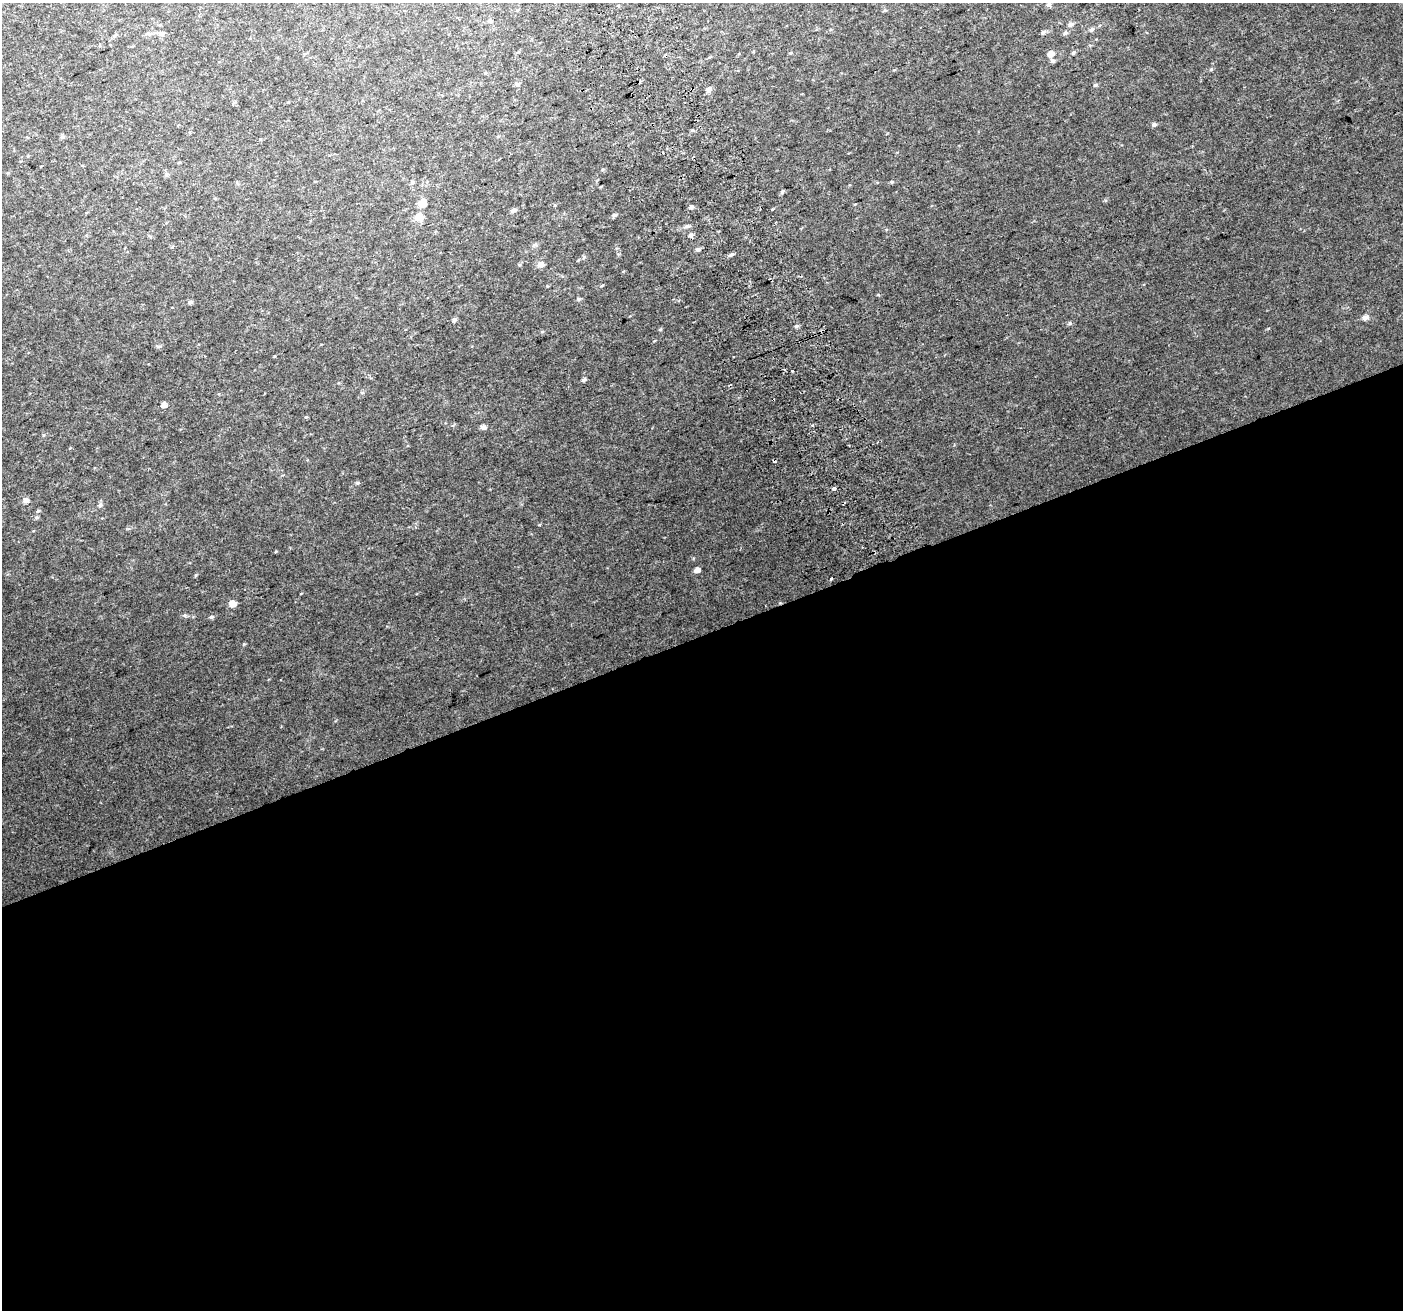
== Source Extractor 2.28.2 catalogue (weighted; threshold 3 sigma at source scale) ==
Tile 15 of 4 x 4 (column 3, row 4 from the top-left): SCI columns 2847-4247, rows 159-1466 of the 5688 x 5494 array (HDU 1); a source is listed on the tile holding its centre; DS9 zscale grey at full resolution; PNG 1405 x 1312 px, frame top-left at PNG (2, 3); no overlay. Shown black and unused: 52% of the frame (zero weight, under 2 of 3 exposures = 2% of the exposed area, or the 3 px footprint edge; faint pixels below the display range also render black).
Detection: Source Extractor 2.28.2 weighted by HDU 2 'WHT'; one run over the whole footprint, this tile lists its part. Background 0.0503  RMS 0.012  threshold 0.0519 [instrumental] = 3 sigma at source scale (4.5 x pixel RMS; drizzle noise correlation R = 1.50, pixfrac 1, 0.0396/0.0396 arcsec/px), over >= 5 px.
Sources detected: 63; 2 cosmic-ray / hot-pixel residue — not listed; the other 61 listed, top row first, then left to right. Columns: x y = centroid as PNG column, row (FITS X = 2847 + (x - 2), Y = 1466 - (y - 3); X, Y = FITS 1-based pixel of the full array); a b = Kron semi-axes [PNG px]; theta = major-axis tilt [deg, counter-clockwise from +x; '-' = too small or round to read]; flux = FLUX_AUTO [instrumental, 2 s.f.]
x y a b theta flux
1049 4 6 5 - 2.8
885 10 6 3 19 1.2
490 21 6 5 - 2.3
1070 24 6 5 - 3.2
1092 29 7 5 43 2.7
1043 32 6 5 - 2.4
161 33 8 6 -5 3.9
1065 33 6 5 - 2.4
114 36 5 5 - 1.6
1073 53 5 5 - 1.7
1051 54 6 5 - 8.4
1053 61 6 5 - 2.3
1211 69 5 5 - 1.3
517 85 6 6 - 2.7
1095 85 6 4 15 1.8
709 90 7 5 53 4.4
1154 124 6 5 - 2.5
63 137 7 5 0 2
179 162 5 3 - 0.86
166 174 7 5 70 2
892 182 5 4 - 1
782 191 6 4 47 1.5
422 203 5 5 - 19
691 207 6 4 15 2.4
513 210 6 5 - 3.1
614 215 6 5 - 2
419 217 6 6 - 15
687 226 7 4 10 2.6
690 235 6 6 - 3.2
535 245 8 4 9 2.1
698 249 6 5 - 2.4
732 254 7 4 44 2.3
584 257 5 5 - 1.7
541 264 8 6 -14 6.3
579 299 6 4 2 2
190 302 6 5 - 2.1
1365 317 6 5 - 5.1
454 320 6 5 - 2.3
1070 323 6 5 - 1.8
797 326 6 4 20 2
660 329 5 3 - 1.1
792 370 3 3 - 8.8
584 380 5 4 - 2.4
362 392 6 4 0 1.3
773 400 3 2 - 1.1
164 405 5 4 - 5.7
483 427 6 5 - 4.1
44 435 5 3 - 1.1
357 483 6 5 - 1.6
833 488 3 3 - 6.8
25 500 6 5 - 5
100 505 6 5 - 2.2
38 511 5 5 - 1.5
37 517 6 5 - 1.8
539 525 4 3 - 0.95
697 570 5 4 - 5.7
195 575 6 4 88 1.1
831 578 3 3 - 6.8
232 603 6 5 - 11
185 615 6 5 - 2
211 617 6 4 10 2
Overlapping masked pixels (flux is a lower limit): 1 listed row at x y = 773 400
Isophote crosses this tile's border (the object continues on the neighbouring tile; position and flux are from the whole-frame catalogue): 1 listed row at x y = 1049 4
Unlisted compact peaks at least as high as the median listed source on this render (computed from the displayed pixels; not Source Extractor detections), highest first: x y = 244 644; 276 551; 1268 328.